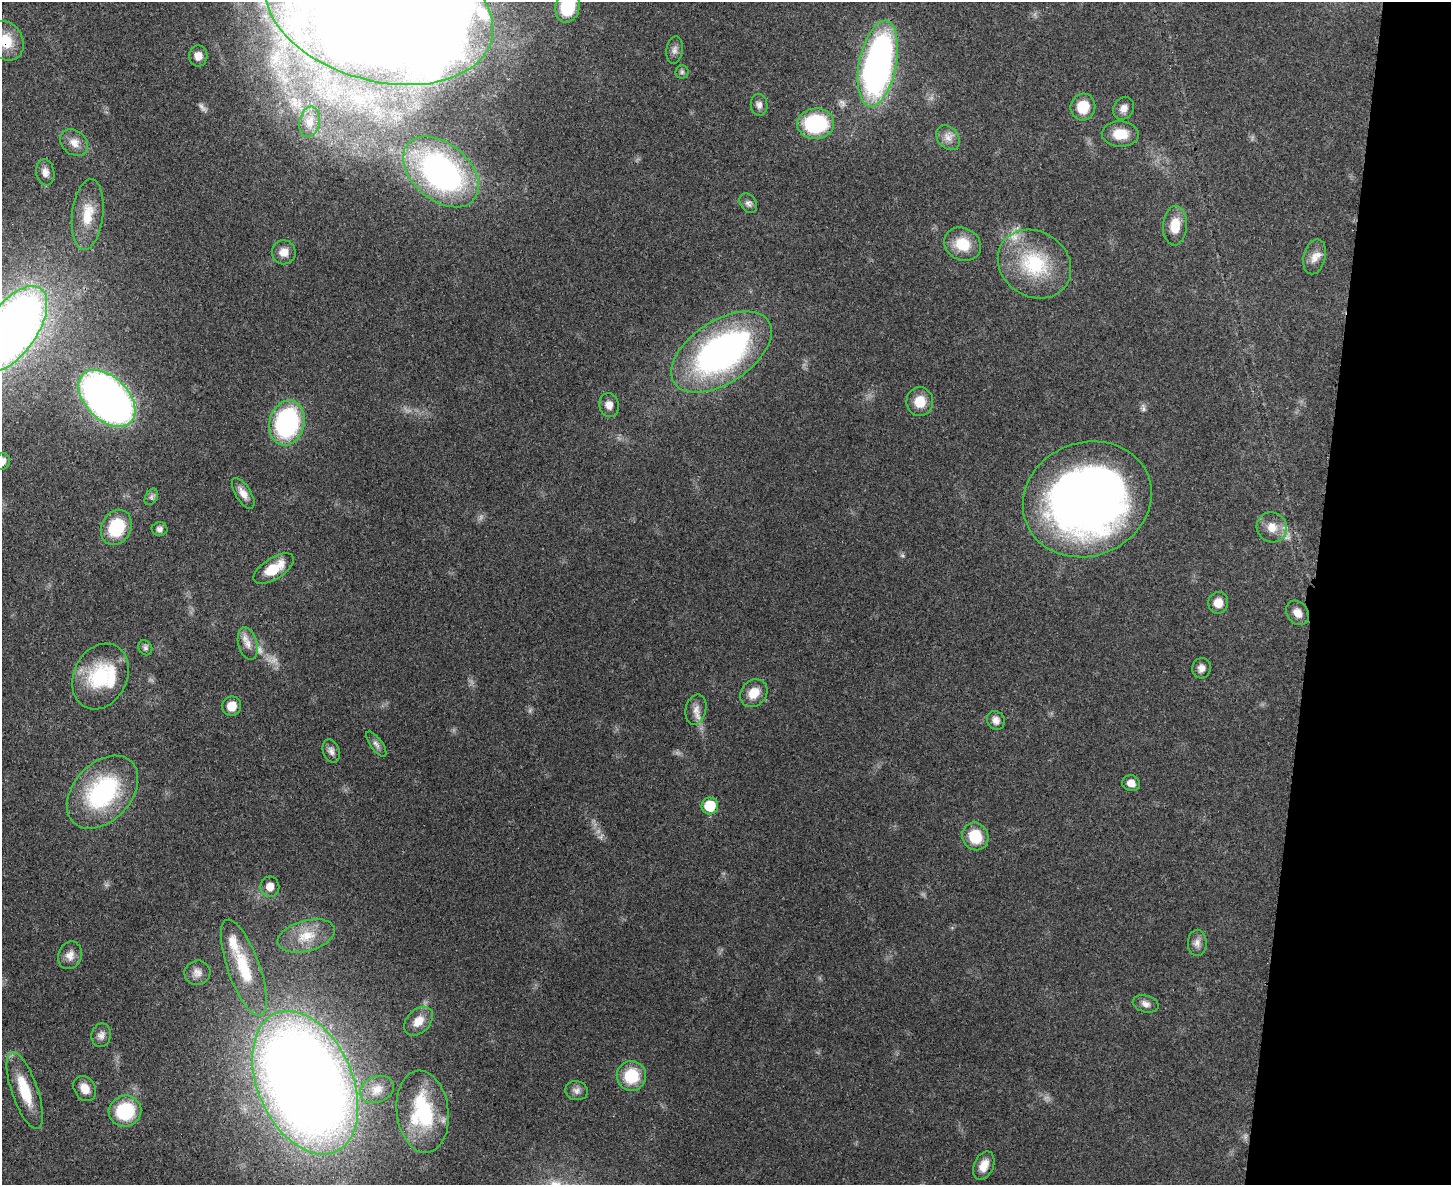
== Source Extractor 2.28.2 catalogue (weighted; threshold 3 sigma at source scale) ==
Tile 6 of 3 x 4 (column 3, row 2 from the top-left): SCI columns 3224-4672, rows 2389-3571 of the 4875 x 4778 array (HDU 1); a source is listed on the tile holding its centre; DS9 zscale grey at full resolution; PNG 1453 x 1187 px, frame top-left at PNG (2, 2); each listed source drawn as its Kron ellipse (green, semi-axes under 4 px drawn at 4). Shown black and unused: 9% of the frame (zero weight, under 3 of 4 exposures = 7% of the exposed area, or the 3 px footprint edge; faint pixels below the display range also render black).
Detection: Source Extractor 2.28.2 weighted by HDU 2 'WHT'; one run over the whole footprint, this tile lists its part. Background 0.441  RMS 0.0079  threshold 0.0357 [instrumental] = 3 sigma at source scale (4.5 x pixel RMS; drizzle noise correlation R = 1.50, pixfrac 1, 0.05/0.05 arcsec/px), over >= 5 px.
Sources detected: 79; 3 too faint to see at this stretch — neither listed nor drawn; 4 inside a brighter listed object's ellipse — not listed separately; the other 72 listed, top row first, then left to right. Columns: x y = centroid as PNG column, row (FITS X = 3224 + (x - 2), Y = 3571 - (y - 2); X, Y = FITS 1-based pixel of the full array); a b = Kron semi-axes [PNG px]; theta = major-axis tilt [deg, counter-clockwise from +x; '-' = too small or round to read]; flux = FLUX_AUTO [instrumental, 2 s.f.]
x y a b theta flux
567 7 16 12 78 46
379 10 116 71 -15 2300
6 41 21 16 -60 20
675 50 14 8 81 4
198 56 10 9 - 6.3
878 64 44 18 78 330
682 72 6 6 - 1.7
759 105 11 8 -82 3.9
1083 107 13 12 - 20
1124 108 12 10 59 5.2
309 122 15 10 79 7
816 124 18 15 5 77
1120 134 18 12 -2 16
948 138 14 10 -51 6.8
74 143 15 12 -39 8
45 172 13 9 -83 5
441 172 43 28 -41 250
748 203 10 7 -56 3.1
88 214 35 15 83 24
1175 226 20 12 86 15
963 244 19 16 -27 21
284 252 12 12 - 7.1
1315 257 18 11 75 7.8
1034 264 38 32 -34 62
12 329 49 24 55 860
721 352 56 31 33 290
107 398 34 21 -45 490
920 402 14 13 - 14
609 405 12 10 -79 6.1
287 423 23 17 76 130
2 461 8 7 - 3.7
243 493 17 7 -58 6.7
151 497 9 6 61 2.4
1087 499 65 56 21 610
116 527 18 14 64 37
1272 527 15 14 - 11
160 529 8 7 - 2.9
274 569 23 10 33 21
1218 603 11 10 - 8.6
1298 613 13 10 -51 7.2
248 643 17 9 -76 7.6
145 648 8 6 -57 2.1
1201 668 10 9 - 4.5
100 676 34 26 63 51
754 693 15 12 48 12
232 706 10 9 - 9.6
696 710 15 10 77 6.7
996 720 10 8 -62 4.5
376 744 15 6 -54 3.3
331 751 12 8 -70 3.9
1131 783 9 8 - 5.7
103 792 42 28 47 97
710 806 8 8 - 30
975 836 14 13 - 25
270 887 10 9 - 7.2
306 936 29 15 15 21
1197 943 13 9 89 4.9
70 955 14 11 69 6.7
244 968 51 16 -70 37
197 973 13 12 - 5.8
1146 1004 13 8 -16 4.4
418 1021 17 11 44 9.3
101 1035 12 9 79 4.5
631 1076 15 14 - 32
305 1083 75 47 -66 1500
85 1088 13 10 -58 8.8
377 1089 17 13 22 10
25 1090 40 13 -71 31
576 1091 11 9 -13 4.1
125 1111 16 15 - 49
423 1112 41 26 -83 60
984 1166 15 9 66 9.3
Overlapping masked pixels (flux is a lower limit): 4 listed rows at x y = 6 41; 878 64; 710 806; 305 1083
Isophote crosses this tile's border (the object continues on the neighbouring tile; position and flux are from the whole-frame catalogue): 7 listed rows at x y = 567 7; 379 10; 6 41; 878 64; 12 329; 2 461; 305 1083